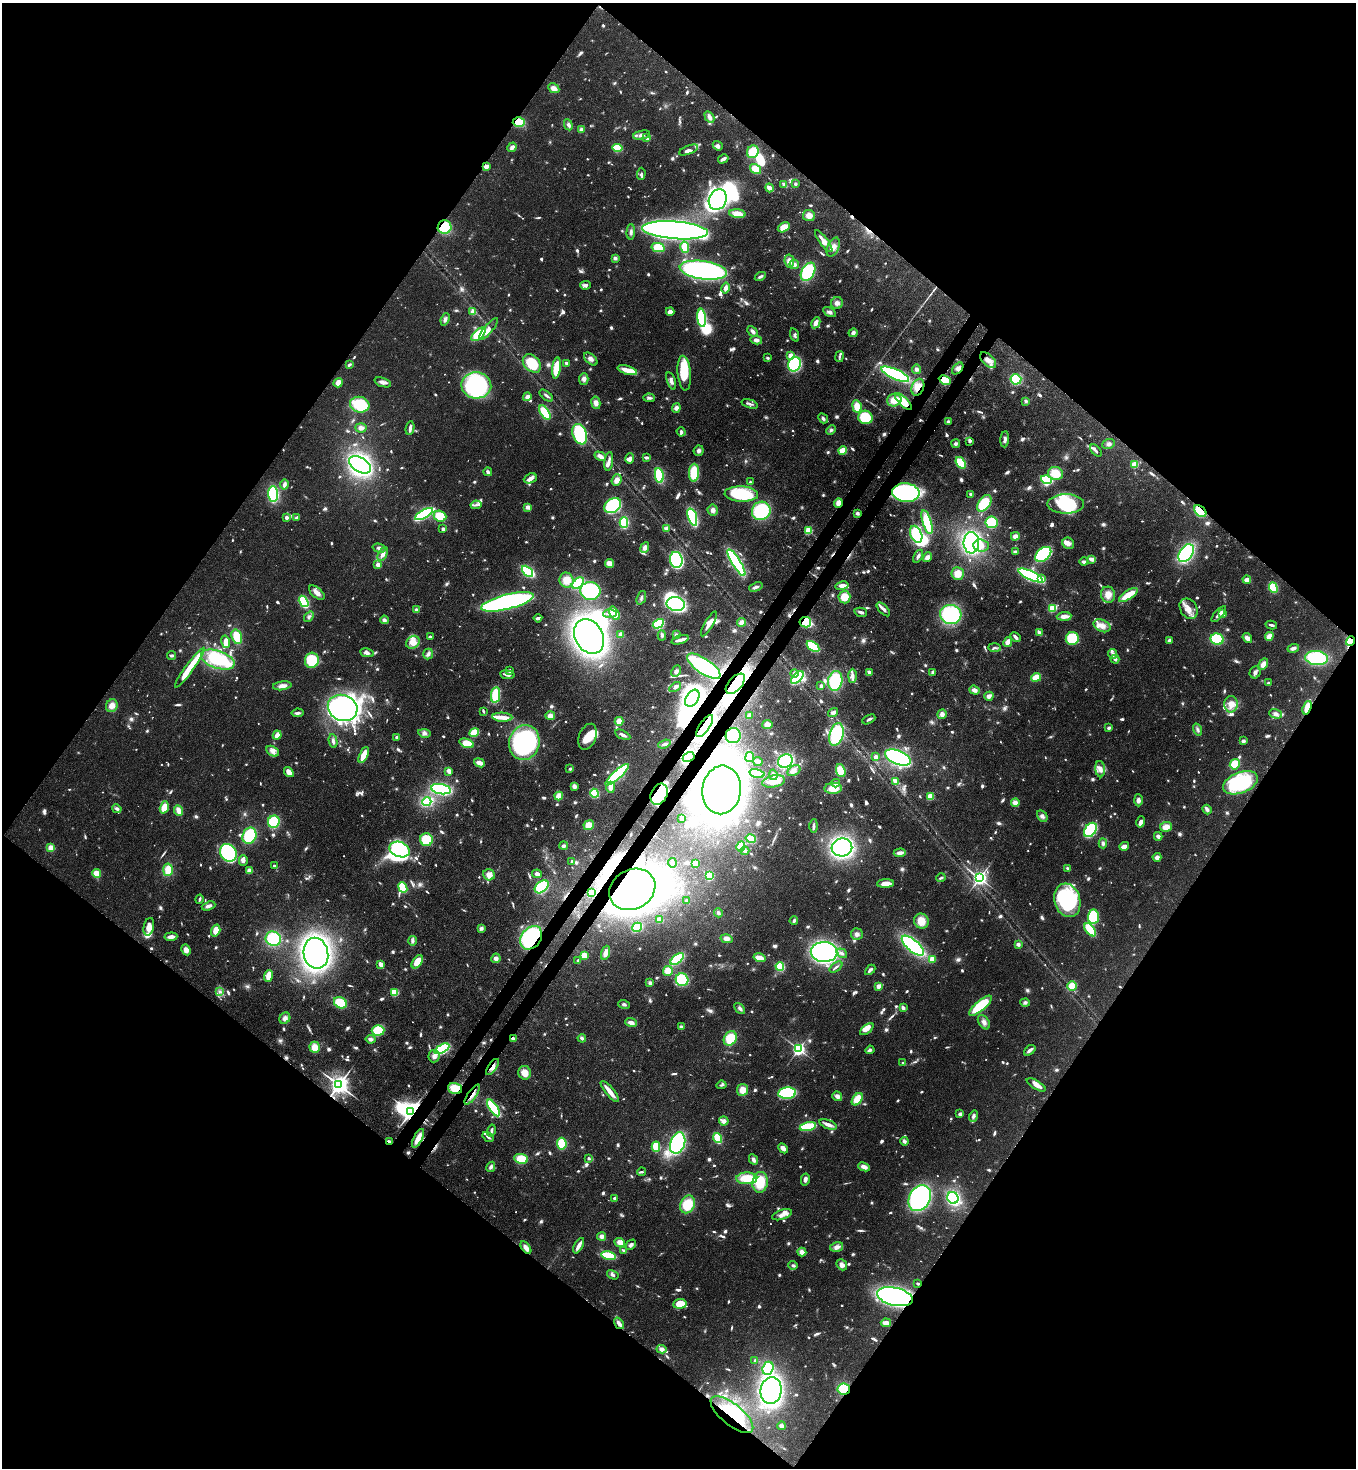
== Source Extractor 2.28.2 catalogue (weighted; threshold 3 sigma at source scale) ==
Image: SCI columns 226-5638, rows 61-5922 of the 6004 x 5981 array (HDU 1 of 3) = the unmasked area's bounding box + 8 px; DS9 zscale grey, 4 x 4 block average (1 PNG px = mean of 4 x 4 image px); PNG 1358 x 1470 px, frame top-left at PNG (2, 3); each listed source drawn as its Kron ellipse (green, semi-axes under 4 px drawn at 4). Shown black and unused: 51% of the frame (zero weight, under 3 of 4 exposures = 7% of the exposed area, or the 3 px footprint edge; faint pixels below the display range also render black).
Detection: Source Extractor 2.28.2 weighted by HDU 2 'WHT'. Background 0.0725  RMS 0.0036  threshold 0.0164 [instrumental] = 3 sigma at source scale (4.5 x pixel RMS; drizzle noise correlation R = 1.50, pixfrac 1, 0.05/0.05 arcsec/px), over >= 5 px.
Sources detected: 1475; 34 too faint to see at this stretch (4 x 4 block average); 27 inside a brighter object's white glare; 6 cosmic-ray / hot-pixel residue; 1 long thin detection or spike segment (spike, bleed or trail) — neither listed nor drawn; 30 coinciding with a brighter row at this scale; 92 inside a brighter listed object's ellipse — not listed separately; of the other 1285, all 500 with FLUX_AUTO >= 5.29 (the completeness limit of this list) listed and drawn (785 fainter detections not listed), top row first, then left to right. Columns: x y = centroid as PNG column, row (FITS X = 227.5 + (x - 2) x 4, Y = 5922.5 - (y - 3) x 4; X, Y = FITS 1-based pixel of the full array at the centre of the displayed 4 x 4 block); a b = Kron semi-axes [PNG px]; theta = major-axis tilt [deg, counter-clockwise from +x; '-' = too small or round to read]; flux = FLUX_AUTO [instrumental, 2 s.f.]
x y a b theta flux
554 88 6 4 -28 16
709 117 6 4 -59 12
519 122 6 5 - 64
568 125 6 4 -64 9
581 129 4 3 - 6.6
641 135 9 4 12 11
647 138 4 2 - 9.1
718 146 5 4 - 8.2
512 147 5 3 - 10
617 148 5 3 - 110
689 150 10 4 21 15
753 152 6 5 - 69
723 159 5 2 - 10
486 166 2 2 - 49
755 169 6 4 -34 40
641 174 6 3 87 7.1
784 184 4 2 - 11
795 184 3 3 - 5.8
770 188 4 2 - 41
718 200 10 8 63 520
737 214 8 4 -6 29
809 215 6 5 - 18
445 227 7 6 - 75
784 227 6 4 29 34
675 230 33 9 -4 1700
631 232 7 4 88 7.6
824 241 13 4 -53 28
658 247 6 4 -13 40
685 247 6 4 -80 35
833 247 10 5 67 18
615 258 4 4 - 6.3
789 261 6 4 -80 21
794 264 5 4 - 9
703 270 24 9 -8 750
808 272 10 6 59 170
760 276 6 3 29 7.1
585 285 5 4 - 7.4
726 288 6 3 77 9.2
837 303 6 6 - 10
473 312 2 2 - 82
670 312 4 3 - 15
830 312 7 4 -32 7.8
702 318 9 4 -84 140
445 319 6 4 68 8.4
816 323 6 4 63 13
488 329 14 4 49 19
753 331 6 3 -44 7.9
853 333 4 4 - 7.8
478 334 8 4 43 80
795 335 7 3 -72 5.5
756 340 6 3 -11 10
791 356 4 4 - 19
839 356 6 2 79 5.5
767 358 2 2 - 5.8
591 359 8 4 -43 10
988 360 10 5 -44 16
532 363 10 7 -45 74
566 363 3 2 - 8.2
794 364 7 6 - 190
349 365 4 2 - 6.3
556 368 11 3 83 82
958 368 7 4 47 9.9
916 369 4 4 - 7.6
627 370 10 3 -17 45
684 373 17 6 -85 92
895 374 15 5 -24 400
584 379 6 4 89 9.9
1016 379 5 5 - 120
945 380 6 4 -26 30
671 381 9 3 -71 9.5
383 382 9 3 -19 11
338 383 5 4 - 18
476 385 15 13 -5 390
918 387 9 6 67 28
546 396 8 2 -38 6.5
527 397 4 4 - 11
649 398 5 3 - 6.2
894 400 7 6 - 32
1026 401 3 3 - 6.4
903 402 11 4 -46 45
596 403 6 4 -79 13
750 404 8 3 -18 6.8
360 405 10 7 -15 160
857 406 6 4 -82 36
676 408 5 4 - 9.9
545 412 8 4 -57 67
865 417 7 6 - 95
823 418 5 3 - 6.4
948 421 3 3 - 5.3
361 428 5 4 - 9.9
410 428 7 3 80 8.7
831 430 5 4 - 5.5
681 432 5 3 - 5.6
580 434 11 7 -69 190
1005 439 8 3 85 9.9
970 441 3 3 - 5.3
956 444 4 3 - 6.1
1109 444 6 4 23 7.6
843 450 4 3 - 43
699 451 5 5 - 7.8
1096 451 7 2 -49 6.4
600 456 6 3 -29 17
646 457 4 2 - 9.3
630 458 5 3 - 11
609 461 9 3 82 11
961 463 6 4 -52 84
360 465 12 7 -31 590
1135 465 4 3 - 29
488 472 4 3 - 6.2
694 473 9 5 87 90
1055 473 7 6 - 44
659 475 7 4 -80 110
530 478 7 4 23 13
617 480 6 5 - 15
1046 480 5 3 - 180
750 482 2 2 - 8.2
284 484 5 3 - 11
906 493 13 9 -5 530
273 494 8 5 -87 180
741 494 17 7 -3 130
971 494 3 2 - 5.7
838 503 5 4 - 14
984 503 9 6 55 120
1066 504 18 9 0 110
476 505 5 3 - 5.5
613 506 9 6 38 370
528 507 4 3 - 11
713 510 5 5 - 11
761 511 9 9 - 160
1200 511 7 5 -44 110
857 513 3 3 - 7.1
424 514 10 4 29 250
440 516 6 5 - 65
692 517 9 3 -73 190
286 518 3 2 - 16
296 518 4 2 - 8.7
624 522 5 3 - 140
927 522 12 4 -73 98
991 522 6 6 - 79
666 528 4 3 - 9.4
443 529 2 2 - 23
808 530 2 2 - 170
916 534 9 5 -66 100
1015 536 4 4 - 12
971 543 10 8 -89 350
1068 543 6 5 - 12
981 545 7 6 - 17
379 548 6 3 -16 7.5
645 548 5 4 - 11
1015 551 4 2 - 5.5
1186 553 10 6 55 290
383 554 7 4 64 15
1043 554 9 6 40 250
918 556 7 3 61 7.6
927 557 5 3 - 13
1092 559 4 2 - 20
676 560 8 6 -79 310
1084 562 4 3 - 7
736 563 15 4 -58 340
610 564 5 4 - 20
378 565 2 2 - 47
527 571 6 4 -42 130
958 574 6 6 - 28
1031 575 13 4 -25 450
1042 579 2 2 - 26
566 580 7 7 - 36
1247 580 4 3 - 19
578 583 7 4 45 110
842 586 7 3 10 15
756 587 7 3 21 7.7
1273 588 5 4 - 77
590 591 10 9 - 210
317 593 9 5 -40 16
1108 595 8 7 - 24
1128 595 11 3 33 65
844 597 6 6 - 42
641 598 7 2 71 6.5
304 601 6 3 -59 170
507 602 27 7 14 700
676 604 9 7 -11 350
1052 608 4 3 - 73
883 609 8 3 -47 12
1189 609 11 8 -57 25
416 610 4 3 - 5.8
861 612 6 3 -14 7.2
614 613 7 4 -58 38
610 614 7 3 2 7.9
1219 614 10 2 49 11
1223 614 4 3 - 12
951 615 11 9 -12 230
1064 616 7 4 4 15
309 617 6 3 52 5.7
538 618 4 2 - 9.6
384 620 4 4 - 7.3
741 622 4 4 - 13
805 622 6 5 - 180
658 624 6 4 29 200
709 624 14 4 60 17
1271 625 6 2 -13 5.5
1102 626 9 6 -25 17
1039 633 4 2 - 13
621 634 2 2 - 67
662 635 5 3 - 6.1
676 635 4 3 - 6.3
589 636 18 14 -61 1100
1269 636 4 4 - 20
237 637 7 5 -73 46
430 637 3 2 - 5.3
1015 637 6 2 -48 11
1247 638 5 4 - 12
1072 639 6 6 - 120
1217 639 7 5 -11 130
680 640 9 3 18 13
1169 640 4 4 - 5.7
1351 641 5 4 - 110
226 642 6 4 -76 16
413 642 7 6 - 24
1008 642 5 3 - 18
813 646 7 3 -37 100
995 648 6 3 -2 5.9
1293 648 6 3 17 8.6
367 653 7 3 -10 8.6
428 654 5 4 - 7.9
1112 654 5 3 - 7.4
171 655 4 2 - 7.9
1317 658 11 7 -6 220
1115 659 4 2 - 8.1
218 660 17 8 -19 200
312 660 7 7 - 98
1263 664 6 4 59 15
704 666 19 7 -34 240
190 668 24 4 54 67
509 671 3 2 - 6.9
676 671 6 4 61 7.2
869 672 3 2 - 8.5
933 672 4 3 - 6.5
1255 672 6 5 - 9.1
794 673 4 2 - 6.5
507 675 7 2 -7 11
852 676 7 4 89 11
797 677 8 4 45 150
1036 677 5 3 - 43
835 681 10 7 78 140
1268 683 3 2 - 6.4
735 684 12 6 48 640
282 686 9 4 7 16
821 686 3 3 - 5.8
675 687 6 3 34 7.2
974 690 5 4 - 11
495 695 8 4 82 75
989 696 5 3 - 12
692 698 9 6 57 340
1231 704 8 6 90 25
112 706 6 5 - 19
343 708 15 12 -23 780
1307 708 7 3 71 45
483 711 3 2 - 6.1
297 713 6 3 7 6.7
833 713 5 3 - 9.4
942 714 5 4 - 11
1275 714 6 4 -19 11
550 716 5 3 - 16
749 716 3 3 - 11
502 717 10 4 -4 15
869 719 7 2 27 5.8
619 721 4 3 - 24
767 724 5 4 - 19
705 726 13 5 56 68
1109 728 3 3 - 6.4
1197 729 6 3 -72 6.4
424 733 6 4 -10 8.5
474 733 5 4 - 46
836 734 11 6 75 180
277 735 4 3 - 20
623 735 8 2 -27 8.8
733 736 8 7 - 86
397 737 3 2 - 5.9
587 737 13 8 69 51
333 741 7 3 -80 6.7
1243 741 3 3 - 6.4
524 742 17 15 76 320
467 743 8 4 -19 42
664 744 6 3 19 8.4
273 751 7 5 -28 11
364 755 9 3 65 45
689 757 6 5 - 220
750 757 5 3 - 19
876 757 2 2 - 39
898 758 14 7 -22 420
758 761 5 3 - 9.1
785 761 7 6 - 270
479 763 6 3 -22 17
1235 764 5 5 - 62
570 769 3 2 - 5.4
1100 769 8 5 -84 15
449 771 4 3 - 14
794 771 7 4 35 14
841 771 6 4 -69 63
289 772 5 3 - 25
757 773 7 3 -15 95
617 775 15 3 42 400
773 775 5 4 - 7.8
774 781 11 6 12 30
895 781 2 2 - 17
836 783 4 4 - 7.9
1240 783 18 10 21 220
574 786 4 3 - 11
611 787 5 4 - 16
833 788 9 5 3 41
441 789 10 5 -10 250
722 790 24 19 82 1600
594 793 4 3 - 110
659 794 11 8 64 280
559 796 4 3 - 30
930 796 3 3 - 38
1138 800 6 4 -88 9.9
427 801 4 3 - 160
1015 803 4 4 - 15
164 807 6 3 72 39
117 809 4 4 - 5.9
179 810 5 4 - 18
1207 810 5 4 - 6.9
1042 816 6 4 -58 9.1
681 819 3 3 - 7.5
274 822 6 6 - 100
1141 822 6 3 78 12
589 825 5 5 - 35
814 826 6 3 89 7.3
1166 827 6 5 - 18
1090 830 8 5 54 250
249 836 8 6 66 140
1158 836 4 3 - 7.3
751 839 5 4 - 52
426 840 6 6 - 77
1103 843 5 4 - 5.8
564 846 4 3 - 6.1
741 846 5 3 - 64
1124 846 5 3 - 19
842 847 10 9 - 460
51 848 2 2 - 38
400 849 10 7 -21 280
745 851 4 4 - 7.9
228 853 9 8 - 210
900 853 6 3 2 13
1157 857 4 3 - 11
243 861 5 4 - 7.3
572 861 2 2 - 16
672 863 4 3 - 7.9
695 863 3 3 - 32
274 866 2 2 - 12
1068 868 4 3 - 5.8
168 870 6 5 - 38
249 871 3 3 - 15
96 873 4 4 - 27
537 874 5 3 - 8.9
489 875 6 5 - 18
710 876 4 3 - 98
941 878 4 2 - 5.4
979 878 3 3 - 980
886 883 8 3 2 28
542 887 8 5 40 110
403 888 5 4 - 88
632 889 24 19 29 1600
591 893 4 4 - 14
199 899 5 2 - 5.6
687 900 3 3 - 5.5
1067 900 17 13 -73 240
208 906 7 3 19 11
718 913 5 4 - 6.1
1093 917 7 5 85 120
659 920 2 2 - 41
794 921 4 3 - 5.3
921 921 8 7 - 33
149 927 9 5 78 25
637 927 5 3 - 130
482 929 4 4 - 5.5
1090 930 8 3 -53 100
216 931 6 4 73 26
857 934 6 6 - 11
171 937 6 3 6 15
531 938 13 9 51 320
273 939 8 7 - 110
727 939 6 4 -14 13
413 941 4 3 - 6.9
1018 944 3 3 - 8.5
913 946 14 5 -40 330
186 950 5 4 - 14
824 952 13 10 -2 750
316 953 16 12 -79 800
605 953 7 3 71 18
842 953 6 3 -35 6.9
584 955 3 2 - 54
496 958 4 4 - 9.5
759 958 6 3 -16 28
677 959 8 3 38 140
932 959 2 2 - 81
578 961 4 3 - 5.4
417 962 7 4 56 40
381 965 3 2 - 37
780 966 4 4 - 83
836 967 7 2 38 6.7
870 970 6 2 45 8.5
668 971 5 5 - 29
269 976 6 3 72 33
682 980 6 6 - 120
650 983 4 4 - 7.1
878 986 2 2 - 56
1072 986 5 4 - 44
220 992 4 3 - 6.1
395 992 3 3 - 58
1025 1002 4 4 - 6.1
340 1003 7 5 -28 61
624 1004 6 3 -16 5.7
980 1006 14 5 41 140
740 1008 6 3 -47 7.8
903 1008 3 3 - 6.7
285 1018 6 5 - 12
984 1022 8 5 -55 11
631 1023 6 4 -18 13
681 1027 3 3 - 7.6
867 1029 8 2 39 15
378 1030 6 5 - 76
582 1038 4 3 - 8.4
730 1038 8 6 58 69
370 1039 5 3 - 9.5
513 1039 3 3 - 7.4
315 1047 5 5 - 29
442 1049 8 4 28 200
799 1049 2 2 - 720
870 1050 4 4 - 5.7
1030 1050 6 2 41 11
434 1056 6 5 - 12
903 1063 2 2 - 9.2
492 1067 9 4 55 13
525 1073 7 6 - 28
339 1085 4 3 - 1900
721 1085 5 2 - 5.3
1036 1085 11 4 -30 17
455 1088 7 5 -18 47
742 1090 6 5 - 27
610 1091 13 3 -51 31
787 1093 9 5 5 170
472 1095 12 2 55 9.1
837 1096 5 4 - 11
857 1099 7 4 54 46
493 1108 9 4 -55 160
411 1112 2 2 - 1500
960 1114 4 3 - 9
973 1116 6 4 72 7.2
724 1121 5 4 - 10
828 1124 9 3 -19 14
808 1126 8 3 12 190
491 1130 6 2 75 5.7
488 1137 6 2 -35 5.5
418 1138 10 3 64 32
717 1138 5 4 - 47
904 1141 4 3 - 6.8
389 1142 2 2 - 13
678 1143 11 7 71 380
562 1144 6 4 -83 96
656 1147 5 3 - 74
783 1148 5 3 - 14
589 1158 3 2 - 5.5
521 1159 7 5 -9 58
753 1160 5 3 - 9.1
491 1167 5 4 - 7
864 1167 6 3 -24 16
641 1172 4 2 - 5.4
747 1178 10 6 2 60
805 1179 6 3 77 9.3
760 1182 10 7 83 81
614 1198 2 2 - 12
920 1198 14 10 62 420
953 1198 6 5 - 200
687 1204 9 7 66 76
782 1215 10 5 18 15
602 1236 4 4 - 9.7
620 1242 5 4 - 22
631 1245 6 3 44 8.6
579 1246 8 2 61 18
837 1247 6 4 15 13
526 1248 7 3 -56 15
624 1250 3 2 - 5.5
802 1252 4 3 - 15
608 1256 7 3 -12 180
793 1265 5 3 - 5.6
842 1265 6 4 -50 14
613 1275 6 3 -32 6.5
918 1283 2 2 - 6
895 1297 18 9 -12 770
680 1304 6 5 - 49
619 1323 6 3 -55 16
886 1323 5 3 - 20
661 1349 5 4 - 12
755 1361 3 2 - 5.8
768 1368 6 5 - 140
844 1389 6 5 - 56
771 1390 13 10 83 650
732 1415 26 10 -39 91
781 1426 4 3 - 7.4
Overlapping masked pixels (flux is a lower limit): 33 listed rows (the first 20) at x y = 519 122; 486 166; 445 227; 945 380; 918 387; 903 402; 906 493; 838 503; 1200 511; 805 622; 1351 641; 735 684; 692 698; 1307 708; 705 726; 733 736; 689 757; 659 794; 632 889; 531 938
Diffuse or blended objects may show on this block-average render without a row.